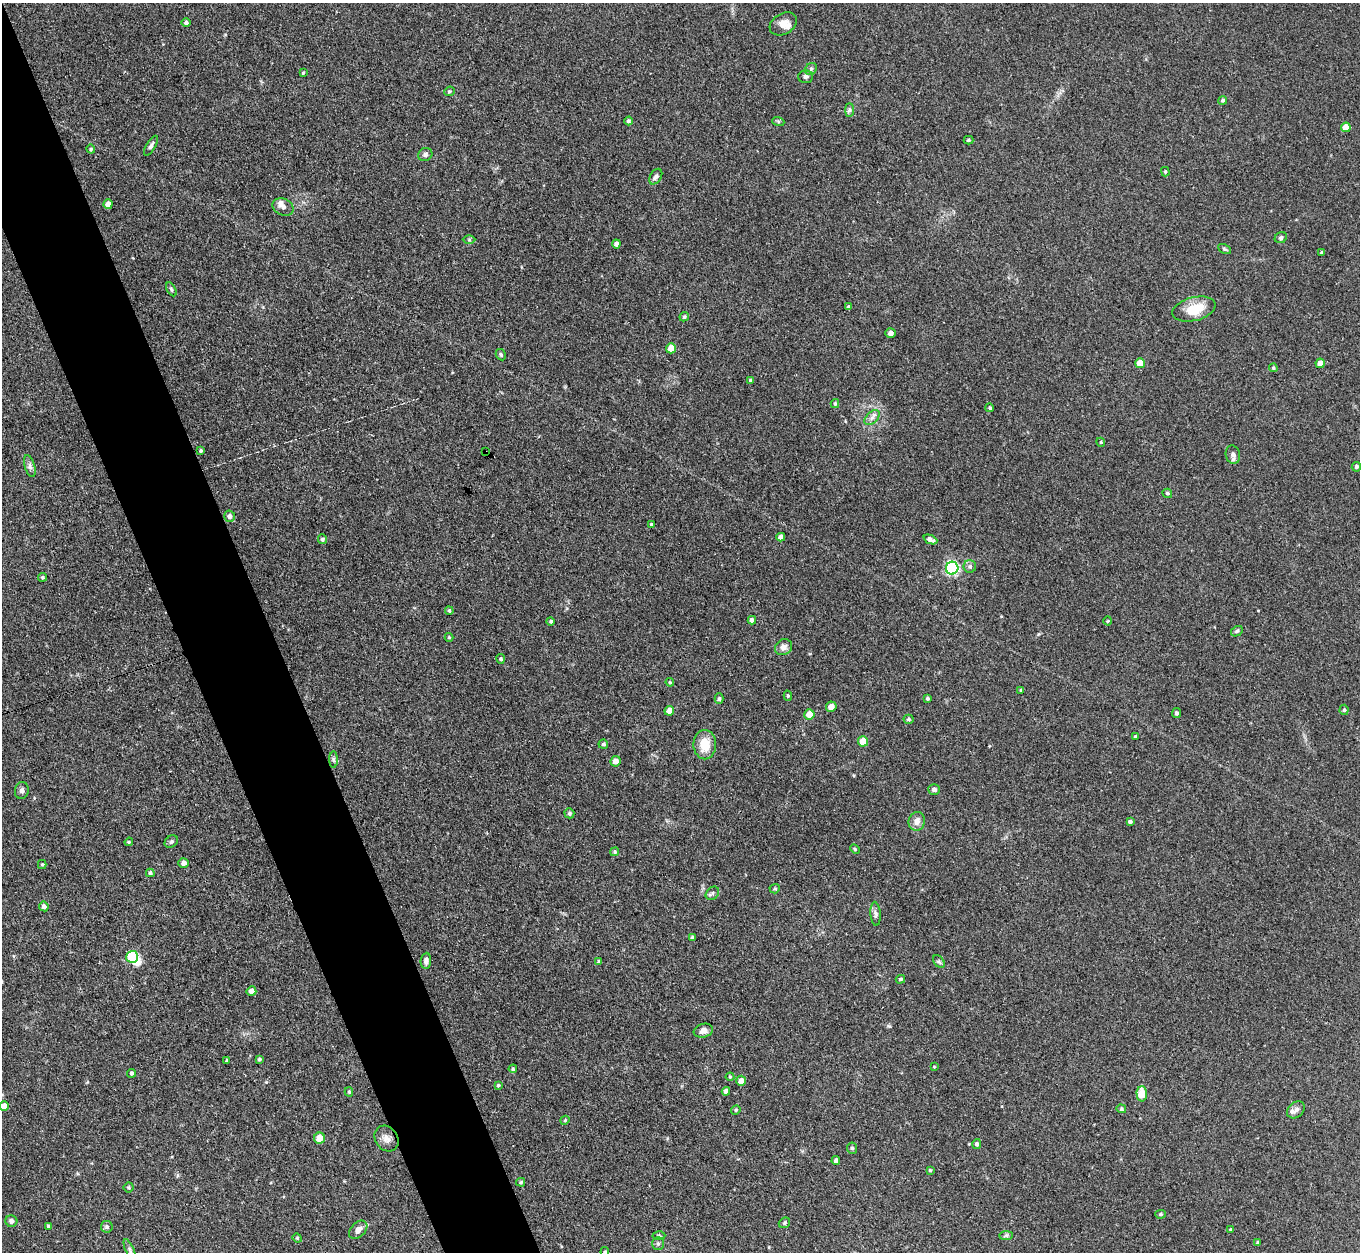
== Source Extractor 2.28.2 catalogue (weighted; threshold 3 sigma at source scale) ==
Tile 11 of 4 x 4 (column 3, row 3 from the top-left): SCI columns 2756-4113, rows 1560-2809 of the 5509 x 5488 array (HDU 1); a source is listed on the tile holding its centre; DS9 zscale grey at full resolution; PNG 1362 x 1254 px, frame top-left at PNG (2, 3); each listed source drawn as its Kron ellipse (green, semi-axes under 4 px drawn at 4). Shown black and unused: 6% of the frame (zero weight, under 3 of 4 exposures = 5% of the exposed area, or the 3 px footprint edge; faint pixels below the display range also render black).
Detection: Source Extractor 2.28.2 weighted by HDU 2 'WHT'; one run over the whole footprint, this tile lists its part. Background 0.33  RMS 0.0096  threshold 0.0431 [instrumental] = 3 sigma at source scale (4.5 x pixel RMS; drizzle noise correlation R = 1.50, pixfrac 1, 0.05/0.05 arcsec/px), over >= 5 px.
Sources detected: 144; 1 inside a brighter object's white glare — neither listed nor drawn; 3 inside a brighter listed object's ellipse — not listed separately; the other 140 listed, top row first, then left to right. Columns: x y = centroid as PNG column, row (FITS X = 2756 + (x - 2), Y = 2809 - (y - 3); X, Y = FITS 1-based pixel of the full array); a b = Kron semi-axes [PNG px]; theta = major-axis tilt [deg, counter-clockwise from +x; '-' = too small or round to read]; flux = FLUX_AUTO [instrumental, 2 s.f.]
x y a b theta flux
186 23 4 4 - 2
783 24 14 10 30 7.9
811 69 6 5 - 2
303 73 3 3 - 0.98
806 77 7 6 - 2.9
449 91 5 4 - 1.5
1223 100 4 4 - 1.6
849 110 7 4 90 2
629 121 4 4 - 1.6
778 121 6 4 -19 1.1
1346 127 5 5 - 16
968 140 5 4 - 1.6
151 146 11 4 59 2.6
91 149 4 4 - 1.3
425 155 7 6 - 2.7
1165 172 5 3 - 1.2
656 177 8 5 57 2.8
108 204 5 4 - 6
283 207 11 8 -24 3.9
1281 238 6 5 - 2.2
469 240 6 4 -1 1.3
616 244 4 4 - 3.9
1224 249 7 4 -27 1.4
1322 253 3 3 - 1.4
171 289 7 3 -60 1.3
849 307 4 4 - 3.4
1194 309 22 11 14 22
684 317 5 4 - 1.6
890 333 5 5 - 4.3
671 348 5 5 - 12
501 355 6 4 -60 1.5
1140 363 5 4 - 14
1320 363 5 4 - 9.3
1273 368 4 4 - 1.3
751 380 4 3 - 1.2
835 404 4 3 - 1.4
990 408 4 4 - 1.5
872 418 9 5 45 3.5
1101 442 4 4 - 1
201 451 3 3 - 1.2
486 452 2 2 - 0.56
1233 455 9 7 -75 3.4
30 466 11 5 -74 3.1
1356 467 5 4 - 1.7
1167 493 5 4 - 1.6
230 516 5 5 - 3.3
651 524 3 3 - 1.1
781 537 4 4 - 4.4
322 539 5 4 - 1.5
930 539 7 4 -24 3.7
970 566 6 6 - 2.5
952 568 6 6 - 140
42 577 5 4 - 1.4
449 611 4 3 - 1.3
752 620 4 4 - 3.2
551 621 4 4 - 1.4
1108 621 4 3 - 0.77
1237 631 6 5 - 1.6
449 637 4 4 - 0.95
783 647 9 7 36 5
501 659 5 4 - 1.5
670 682 4 3 - 1
1021 690 4 4 - 1.4
788 696 5 4 - 1.4
928 698 4 4 - 1.4
719 699 5 4 - 1.8
831 707 5 5 - 8.2
1344 710 5 4 - 1.4
669 711 5 4 - 8.9
1176 713 5 4 - 2.2
809 714 5 5 - 15
909 719 5 4 - 1.6
1136 736 3 3 - 1.7
863 741 5 5 - 18
603 744 5 4 - 1.7
705 745 15 11 -89 17
334 760 8 4 -89 1.8
616 761 5 5 - 7.1
934 789 6 5 - 2.9
22 790 8 6 78 3.1
569 813 5 4 - 1.7
917 821 9 8 - 6.7
1130 822 4 3 - 1.7
129 842 4 4 - 1.2
171 842 7 5 38 1.8
855 849 5 3 - 1.1
615 852 5 4 - 1.2
183 863 5 4 - 4.2
42 865 4 4 - 1.2
150 873 4 4 - 1.6
775 889 5 4 - 1.4
712 893 7 5 44 2.2
44 906 5 4 - 3.6
876 914 12 5 -86 2.7
692 937 4 4 - 1.1
132 957 6 6 - 55
426 961 8 5 84 3.4
599 961 4 3 - 1.2
939 961 7 5 -48 1.6
900 979 5 4 - 1.2
251 991 5 5 - 6.1
703 1031 10 7 16 5.4
259 1059 3 3 - 1.4
227 1061 4 3 - 1.1
934 1067 4 3 - 0.74
513 1069 4 4 - 1.3
132 1073 4 4 - 1.8
730 1077 4 4 - 0.97
741 1081 5 5 - 6.6
498 1085 4 4 - 1.1
726 1091 4 4 - 3.1
349 1092 4 4 - 1.2
1142 1094 7 5 -90 18
4 1106 5 5 - 6.5
1121 1109 5 4 - 1.3
736 1110 5 4 - 1.4
1296 1110 10 7 41 3.5
565 1120 4 3 - 0.94
319 1138 5 5 - 15
387 1139 14 11 -53 6.7
977 1144 5 4 - 2.4
852 1148 5 5 - 1.8
836 1160 4 4 - 2.5
930 1170 4 3 - 1
521 1182 4 3 - 1.3
128 1187 5 5 - 1.3
1161 1214 5 4 - 1.2
11 1221 6 6 - 3.1
784 1223 6 5 - 1.6
48 1226 3 3 - 1.3
107 1227 6 5 - 1.9
358 1230 11 7 45 6.4
1231 1230 3 3 - 1.3
659 1235 6 4 -1 1.5
1006 1235 7 4 1 1.9
297 1238 5 4 - 1.2
1258 1243 4 3 - 1.3
658 1244 6 6 - 2.2
130 1250 12 4 -66 3.1
605 1252 4 3 - 1.2
Overlapping masked pixels (flux is a lower limit): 1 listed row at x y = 486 452
Isophote crosses this tile's border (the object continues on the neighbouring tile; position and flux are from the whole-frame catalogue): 2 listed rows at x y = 4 1106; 605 1252